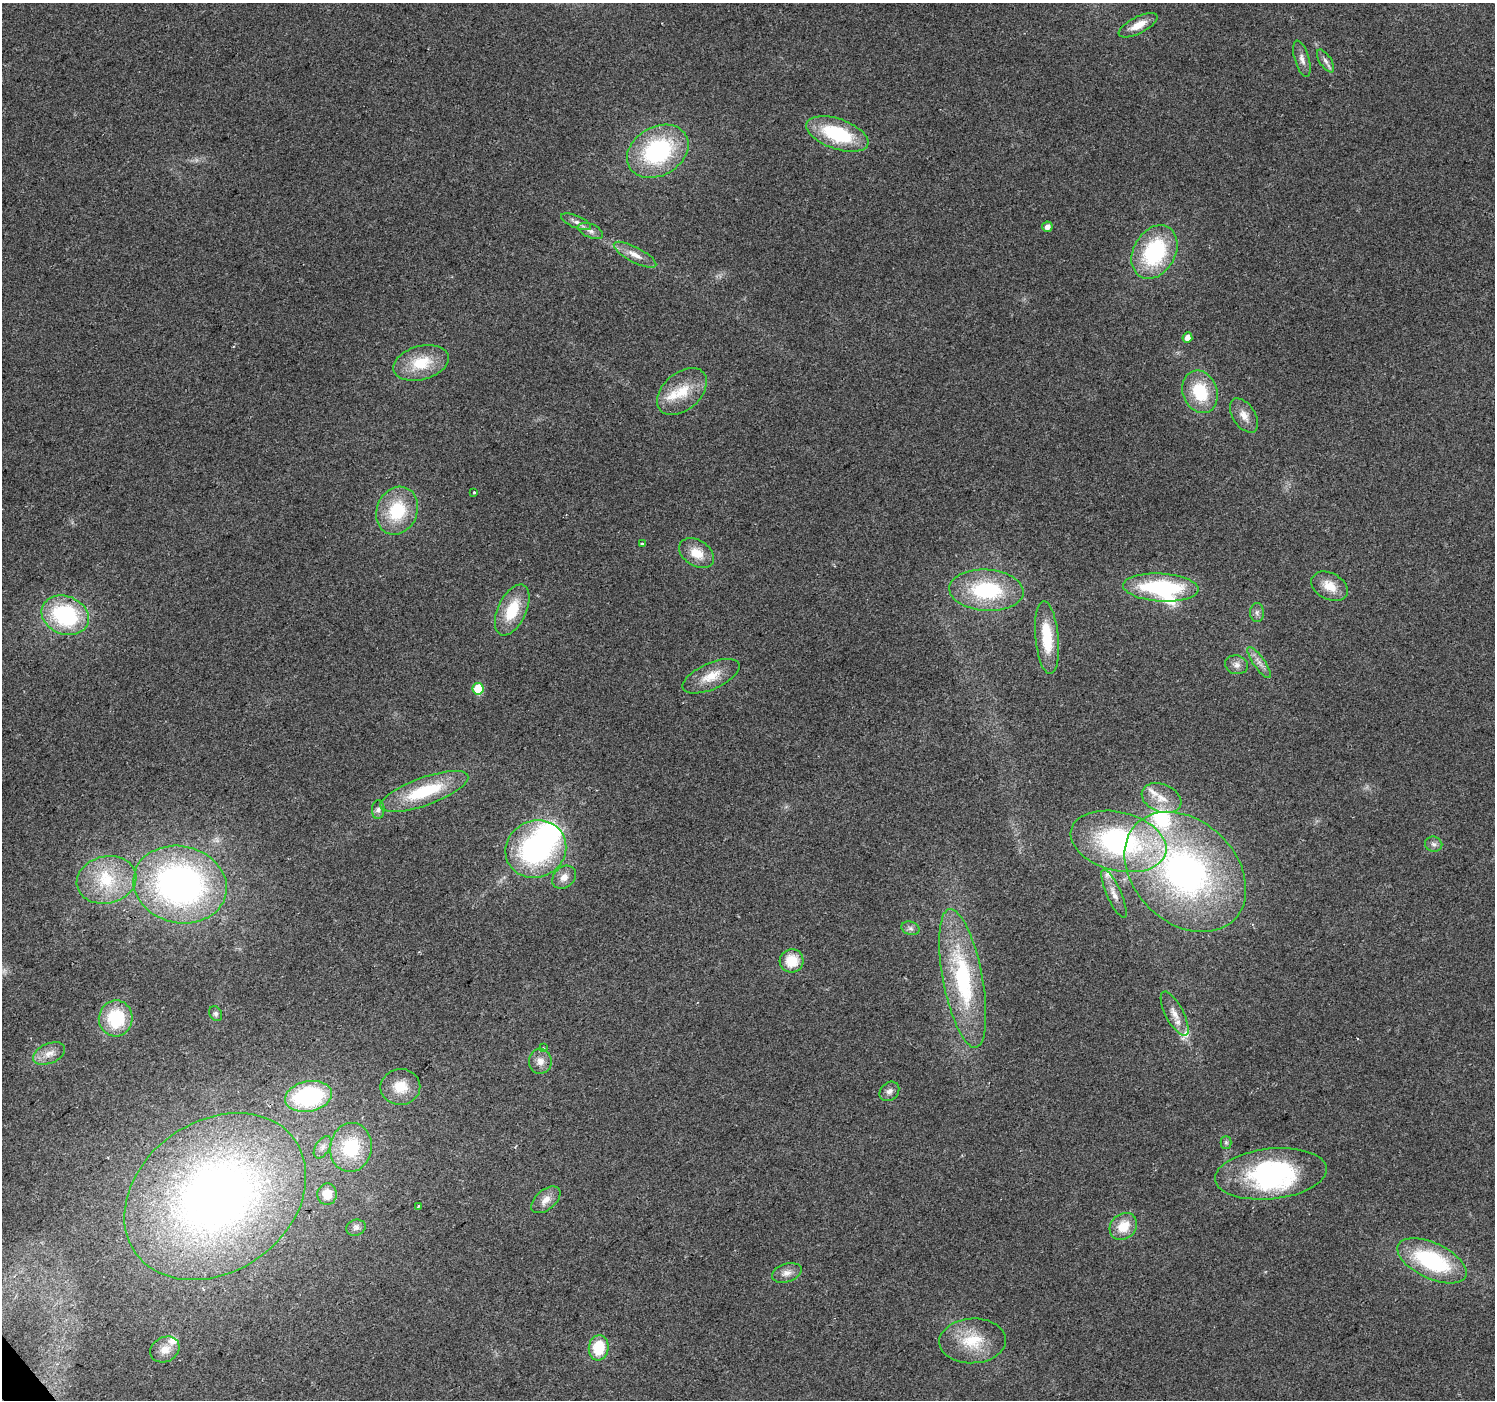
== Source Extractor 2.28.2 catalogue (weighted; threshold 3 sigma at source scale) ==
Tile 7 of 4 x 4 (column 3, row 2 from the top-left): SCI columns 2989-4481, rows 2928-4325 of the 5978 x 5921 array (HDU 1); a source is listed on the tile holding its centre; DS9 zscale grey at full resolution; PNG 1497 x 1402 px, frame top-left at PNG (2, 3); each listed source drawn as its Kron ellipse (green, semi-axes under 4 px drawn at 4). Shown black and unused: <1% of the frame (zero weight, under 2 of 3 exposures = <1% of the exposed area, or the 3 px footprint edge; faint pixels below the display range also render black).
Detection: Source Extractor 2.28.2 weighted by HDU 2 'WHT'; one run over the whole footprint, this tile lists its part. Background 0.0727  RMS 0.0088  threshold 0.0398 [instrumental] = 3 sigma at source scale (4.5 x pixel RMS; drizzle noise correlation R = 1.50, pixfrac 1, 0.0396/0.0396 arcsec/px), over >= 5 px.
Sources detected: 79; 3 inside a brighter object's white glare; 1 cosmic-ray / hot-pixel residue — neither listed nor drawn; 7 inside a brighter listed object's ellipse — not listed separately; the other 68 listed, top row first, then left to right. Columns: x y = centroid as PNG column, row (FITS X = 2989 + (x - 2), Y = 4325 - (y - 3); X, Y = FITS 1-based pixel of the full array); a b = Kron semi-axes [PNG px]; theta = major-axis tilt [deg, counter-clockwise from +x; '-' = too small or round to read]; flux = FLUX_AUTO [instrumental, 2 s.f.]
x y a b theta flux
1138 25 21 8 27 12
1302 59 19 7 -74 5.7
1325 61 13 6 -56 4
837 134 32 15 -19 62
658 151 32 24 30 110
576 222 16 6 -23 4.8
1047 227 5 5 - 5.8
591 231 13 7 -23 4.6
1154 252 28 21 60 88
635 255 23 7 -28 10
1187 338 5 5 - 6.3
421 363 28 17 15 32
682 392 29 18 42 28
1200 392 22 17 -69 42
1244 415 19 11 -56 10
474 492 3 3 - 1.8
397 511 24 20 66 45
642 544 3 3 - 2
697 553 19 13 -33 16
1329 586 19 13 -28 15
1161 587 38 14 -3 98
986 590 37 20 -4 73
512 610 27 14 65 32
1257 612 9 7 -90 3.2
65 615 24 19 -22 93
1047 637 36 11 -85 35
1259 662 18 5 -55 6.1
1236 665 11 9 -13 5.4
711 676 31 13 24 19
478 689 6 5 - 42
424 791 46 14 20 56
1161 798 20 14 -22 15
378 810 9 6 89 3.2
1118 841 49 29 -14 170
1434 844 9 7 -17 3.2
536 849 31 28 25 160
1185 872 68 51 -44 340
564 877 13 10 43 7.5
107 880 30 23 13 47
180 885 47 38 -13 330
1114 894 26 7 -66 8
910 928 9 6 -16 3.2
792 961 12 11 - 22
963 978 70 20 -79 110
216 1014 8 6 -58 2.3
1175 1014 24 9 -62 10
116 1018 18 17 - 48
543 1048 3 3 - 1.5
49 1054 17 10 23 8.9
540 1061 12 11 - 7.5
400 1087 20 18 2 22
889 1091 11 8 44 4.2
308 1096 24 15 11 98
1226 1142 6 5 - 1.8
323 1147 12 7 58 4.9
351 1147 24 21 79 50
1271 1174 56 25 6 140
327 1194 11 9 84 13
215 1197 98 75 35 620
546 1200 17 10 40 8.4
418 1206 3 2 - 1.1
1123 1226 15 12 44 19
356 1228 10 8 16 3.6
1432 1261 37 18 -25 90
787 1273 15 9 18 6.6
973 1341 33 22 3 34
599 1348 13 10 83 32
165 1349 15 12 27 9.9